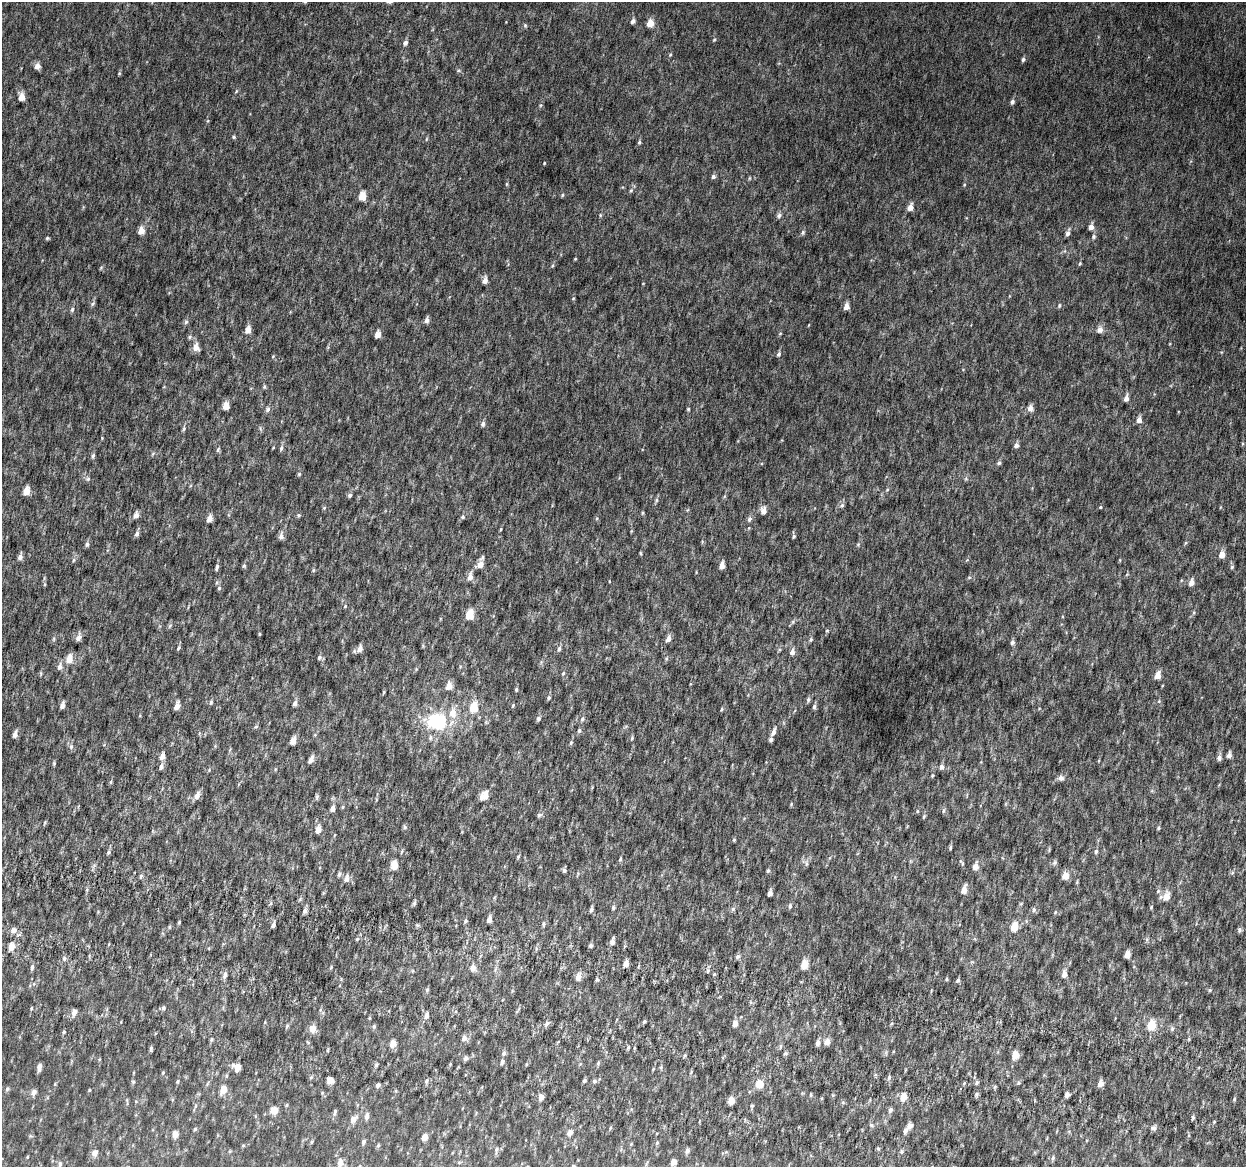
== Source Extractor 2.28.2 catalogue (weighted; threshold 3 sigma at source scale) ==
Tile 6 of 4 x 4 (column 2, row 2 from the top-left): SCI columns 1294-2537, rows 2640-3804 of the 5084 x 5337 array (HDU 1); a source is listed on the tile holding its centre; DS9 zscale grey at full resolution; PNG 1248 x 1169 px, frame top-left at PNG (2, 2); no overlay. Shown black and unused: <1% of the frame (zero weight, under 6 of 12 exposures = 5% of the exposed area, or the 3 px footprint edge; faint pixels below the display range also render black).
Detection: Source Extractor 2.28.2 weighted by HDU 2 'WHT'; one run over the whole footprint, this tile lists its part. Background 0.00174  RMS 0.0014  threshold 0.00566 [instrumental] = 3 sigma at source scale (4.09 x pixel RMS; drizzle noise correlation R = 1.36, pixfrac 0.8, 0.0396/0.0396 arcsec/px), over >= 5 px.
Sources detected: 346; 3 inside a brighter listed object's ellipse — not listed separately; the other 343 listed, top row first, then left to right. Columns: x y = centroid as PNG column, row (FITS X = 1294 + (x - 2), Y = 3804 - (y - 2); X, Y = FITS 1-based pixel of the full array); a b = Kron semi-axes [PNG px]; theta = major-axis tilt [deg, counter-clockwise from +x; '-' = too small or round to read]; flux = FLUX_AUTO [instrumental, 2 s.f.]
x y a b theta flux
633 21 5 4 - 0.5
650 23 5 5 - 2.1
525 25 6 5 - 0.18
714 40 5 4 - 0.14
405 43 5 5 - 0.48
670 55 4 4 - 0.13
1023 59 5 4 - 0.26
37 66 5 5 - 0.87
458 70 5 5 - 0.18
119 73 4 4 - 0.12
236 91 6 3 71 0.13
21 97 6 5 - 1.4
1012 102 5 4 - 0.39
541 105 5 5 - 0.16
234 137 5 4 - 0.17
426 139 6 3 71 0.13
639 142 5 4 - 0.2
544 163 3 2 - 0.11
713 177 5 5 - 0.31
507 184 6 4 89 0.13
964 185 5 4 - 0.13
631 190 7 4 62 0.22
562 195 5 4 - 0.15
362 196 6 5 - 2.4
910 207 6 5 - 1.1
600 215 5 4 - 0.12
779 215 6 6 - 0.34
1091 227 5 5 - 0.82
141 231 6 5 - 1.4
803 232 6 5 - 0.23
1068 233 7 4 72 0.52
1094 236 6 6 - 0.25
47 238 5 4 - 0.16
575 259 4 3 - 0.11
1080 264 5 4 - 0.16
552 266 7 3 71 0.16
101 267 6 4 3 0.15
485 280 6 4 72 0.75
573 298 4 4 - 0.11
93 304 7 5 49 0.23
1059 305 6 4 70 0.17
846 306 6 5 - 0.95
72 309 6 5 - 0.28
426 320 6 5 - 0.51
186 322 6 5 - 0.26
248 330 5 4 - 1.3
1100 330 6 5 - 0.87
378 334 5 4 - 1.2
190 337 6 5 - 0.22
196 347 7 6 - 1
779 354 6 4 66 0.3
273 356 5 3 - 0.098
264 387 6 4 89 0.17
1126 398 6 4 77 0.64
226 406 5 4 - 1.6
1030 408 5 5 - 0.92
268 409 7 6 - 0.33
688 409 4 4 - 0.15
1139 420 6 5 - 0.67
483 424 6 5 - 0.35
184 429 7 4 71 0.21
1242 444 5 3 - 0.13
1016 445 5 5 - 0.46
281 448 7 5 71 0.29
218 449 7 4 64 0.2
153 453 6 3 20 0.16
93 456 6 5 - 0.25
999 463 6 5 - 0.25
299 474 5 4 - 0.16
88 479 7 5 21 0.23
887 490 5 3 - 0.13
26 491 6 5 - 1.5
350 495 5 5 - 0.26
725 496 6 4 70 0.15
656 500 6 5 - 0.2
842 505 8 6 73 0.27
1100 507 4 3 - 0.13
324 508 5 4 - 0.14
687 510 5 3 - 0.11
763 511 7 5 -88 0.83
643 513 4 3 - 0.14
136 515 7 5 67 0.61
299 515 6 5 - 0.17
463 517 5 5 - 0.22
210 518 6 5 - 0.96
749 519 7 5 71 0.35
501 529 4 3 - 0.12
137 534 6 5 - 0.4
281 536 7 5 78 0.61
794 536 5 4 - 0.17
1185 543 6 3 71 0.14
87 544 6 5 - 0.3
858 544 5 4 - 0.15
640 553 5 3 - 0.13
1222 554 5 4 - 1.3
20 557 6 4 72 0.51
482 558 11 5 53 0.27
73 560 6 4 88 0.17
480 564 7 5 36 1.1
722 565 6 4 76 0.92
244 566 5 4 - 0.19
217 567 6 4 74 0.32
1232 567 5 5 - 0.19
313 570 6 4 89 0.15
470 577 7 5 72 0.88
969 577 6 4 1 0.16
1191 582 6 5 - 0.81
45 584 5 3 - 0.14
219 588 5 5 - 0.2
345 606 5 3 - 0.13
470 615 6 5 - 3
170 626 7 4 45 0.18
827 630 5 3 - 0.12
259 634 4 3 - 0.12
78 638 7 5 68 0.64
54 639 6 4 88 0.17
668 639 6 5 - 0.69
811 640 6 5 - 0.21
1012 642 6 5 - 0.33
178 648 6 4 64 0.21
360 649 7 5 67 0.87
559 649 6 5 - 0.31
792 652 7 5 75 0.55
319 657 6 5 - 0.32
69 659 7 5 71 1.6
60 667 8 6 70 0.53
563 673 5 4 - 0.18
41 674 6 4 -73 0.13
1158 675 6 4 69 1.3
449 686 6 5 - 1.3
516 689 4 3 - 0.17
384 692 5 3 - 0.12
549 698 5 4 - 0.21
808 700 6 5 - 0.25
1159 701 6 3 72 0.14
211 702 6 4 76 0.19
295 703 6 5 - 0.47
62 705 6 4 70 0.6
513 705 6 4 63 0.14
177 706 6 4 68 1
814 706 6 4 73 0.31
474 707 6 5 - 4.1
722 709 5 4 - 0.13
538 718 6 5 - 0.29
582 719 7 4 78 0.24
437 722 20 16 -6 8.3
256 727 6 4 3 0.15
579 730 6 4 73 0.22
773 732 9 5 65 0.6
15 734 6 4 77 0.7
430 737 7 5 89 0.28
632 738 6 4 69 0.17
293 741 5 4 - 1.3
571 743 6 4 69 0.17
71 746 8 6 -77 0.35
1229 755 6 4 76 0.5
162 756 6 5 - 0.91
1219 758 6 6 - 0.42
311 760 7 4 61 0.69
54 763 5 4 - 0.15
161 766 7 5 70 0.45
941 767 6 5 - 0.46
209 770 4 4 - 0.11
932 775 4 4 - 0.14
1061 778 6 6 - 0.48
111 782 6 4 88 0.14
485 795 7 6 - 1.2
197 796 9 6 68 0.73
317 797 7 4 86 0.23
343 807 5 3 - 0.13
332 808 5 4 - 0.63
944 810 7 4 82 0.23
917 811 5 3 - 0.12
539 815 7 6 - 0.27
924 816 5 4 - 0.19
45 822 6 3 71 0.13
405 827 6 5 - 0.22
1158 828 4 4 - 0.16
318 829 5 4 - 1.3
734 840 5 4 - 0.15
950 847 5 4 - 0.19
1096 851 6 5 - 0.25
109 852 6 5 - 0.23
518 856 6 4 63 0.17
620 859 5 3 - 0.2
962 863 10 3 -57 0.2
1054 863 7 6 - 0.29
806 864 8 4 -90 0.23
394 865 6 5 - 2.1
975 866 7 5 76 0.99
564 870 5 4 - 0.29
768 871 5 4 - 0.17
1232 873 6 4 45 0.19
339 874 7 4 78 0.27
141 876 6 4 60 0.21
1065 876 5 5 - 1.8
346 879 8 5 72 0.75
964 890 6 4 73 1.3
1158 891 6 5 - 0.21
770 893 5 4 - 0.53
1166 896 7 5 67 1.7
414 903 6 4 77 0.25
790 906 7 5 82 0.24
1151 907 5 4 - 0.13
613 908 5 4 - 0.2
733 909 6 5 - 0.24
591 910 6 4 73 0.3
1034 910 7 5 -80 0.27
305 911 6 5 - 0.4
1055 912 5 4 - 0.15
489 920 5 4 - 0.81
465 921 5 4 - 0.22
179 922 4 3 - 0.14
543 924 7 4 87 0.21
273 925 5 4 - 0.43
169 927 5 4 - 0.15
1014 927 6 5 - 2.7
14 930 6 5 - 0.58
1239 930 6 5 - 0.26
357 939 6 4 45 0.18
612 942 7 5 73 0.58
591 945 5 4 - 0.27
12 946 6 5 - 1.3
536 948 5 3 - 0.17
1127 954 5 4 - 1.2
738 957 6 5 - 0.3
64 959 6 5 - 0.26
626 964 5 4 - 0.82
804 964 5 5 - 2.8
32 967 6 4 81 0.3
331 967 5 4 - 0.12
472 968 7 7 - 0.68
708 971 6 4 60 0.2
1064 974 6 5 - 0.86
225 975 7 5 76 0.49
578 977 6 5 - 0.95
597 979 5 4 - 0.17
946 979 5 3 - 0.13
958 980 5 4 - 0.24
427 990 6 5 - 0.2
1210 990 5 5 - 0.15
31 1008 4 3 - 0.12
163 1008 6 5 - 0.24
74 1012 5 4 - 0.88
426 1016 6 5 - 0.58
644 1021 5 4 - 0.17
547 1024 6 6 - 0.3
735 1024 5 5 - 0.89
1151 1025 6 5 - 4.4
287 1026 6 4 60 0.2
374 1026 6 4 75 0.2
312 1028 6 6 - 1.3
1172 1029 7 5 88 0.26
64 1032 4 4 - 0.17
464 1038 8 7 - 0.5
1189 1039 5 3 - 0.14
211 1040 6 3 72 0.18
827 1042 6 5 - 0.89
393 1043 5 4 - 1.6
818 1043 6 5 - 0.46
780 1046 6 4 89 0.18
628 1047 5 3 - 0.15
151 1048 5 5 - 0.2
634 1048 5 3 - 0.11
328 1050 5 3 - 0.15
504 1053 6 5 - 0.3
685 1055 5 3 - 0.15
1015 1055 5 4 - 2.2
466 1058 6 5 - 0.35
502 1061 5 4 - 0.42
598 1063 6 4 69 0.18
450 1064 4 3 - 0.1
526 1064 5 3 - 0.11
233 1065 6 5 - 0.33
376 1065 4 4 - 0.2
39 1067 6 4 82 0.71
238 1067 5 4 - 1.6
653 1069 4 3 - 0.11
691 1072 5 3 - 0.11
163 1073 5 4 - 0.14
311 1077 5 3 - 0.15
889 1077 7 5 72 0.26
330 1080 5 4 - 2
584 1080 4 4 - 0.22
177 1081 4 4 - 0.17
426 1081 6 4 72 0.23
594 1081 6 5 - 0.24
133 1082 5 5 - 0.19
977 1082 6 4 88 0.22
964 1083 5 3 - 0.13
1018 1083 5 4 - 0.17
759 1084 5 5 - 3.3
1100 1084 6 5 - 0.71
378 1085 4 4 - 0.55
7 1089 6 5 - 0.22
223 1089 6 4 63 2
89 1090 5 3 - 0.1
34 1092 5 5 - 0.64
322 1093 4 3 - 0.1
976 1094 6 5 - 0.25
1067 1094 4 4 - 0.55
811 1095 5 3 - 0.16
541 1097 5 4 - 0.96
903 1097 5 4 - 2.2
1234 1099 5 4 - 0.18
731 1100 5 4 - 2.4
136 1101 5 3 - 0.12
843 1102 5 5 - 0.17
286 1105 4 4 - 0.14
195 1106 6 4 88 0.18
752 1106 5 4 - 0.16
890 1110 5 4 - 0.39
274 1111 6 5 - 1.8
335 1112 9 4 77 0.26
367 1116 7 4 81 0.52
1193 1117 6 4 -89 0.22
353 1119 6 4 46 1.1
871 1125 5 5 - 0.22
909 1125 6 5 - 0.62
610 1128 5 3 - 0.14
1153 1128 9 5 -10 0.4
195 1129 5 4 - 0.15
905 1131 6 5 - 0.4
570 1133 5 4 - 0.81
175 1134 5 4 - 1.3
425 1137 5 4 - 1.3
311 1142 6 4 87 0.13
363 1142 5 4 - 0.36
657 1143 6 4 67 0.18
631 1144 5 4 - 0.13
243 1145 5 3 - 0.13
378 1145 6 4 68 0.19
878 1148 4 4 - 0.19
496 1150 9 6 75 0.37
230 1151 5 4 - 0.12
687 1151 6 5 - 0.42
95 1153 5 5 - 1
27 1157 4 3 - 0.1
1053 1158 6 4 70 0.24
674 1162 5 4 - 1.4
340 1163 8 5 79 1.1
60 1164 6 5 - 0.39
573 1166 5 5 - 0.2
Isophote crosses this tile's border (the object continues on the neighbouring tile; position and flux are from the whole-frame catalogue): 2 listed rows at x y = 340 1163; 573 1166
Unlisted compact peaks at least as high as the median listed source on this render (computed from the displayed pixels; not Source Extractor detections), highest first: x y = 791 804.